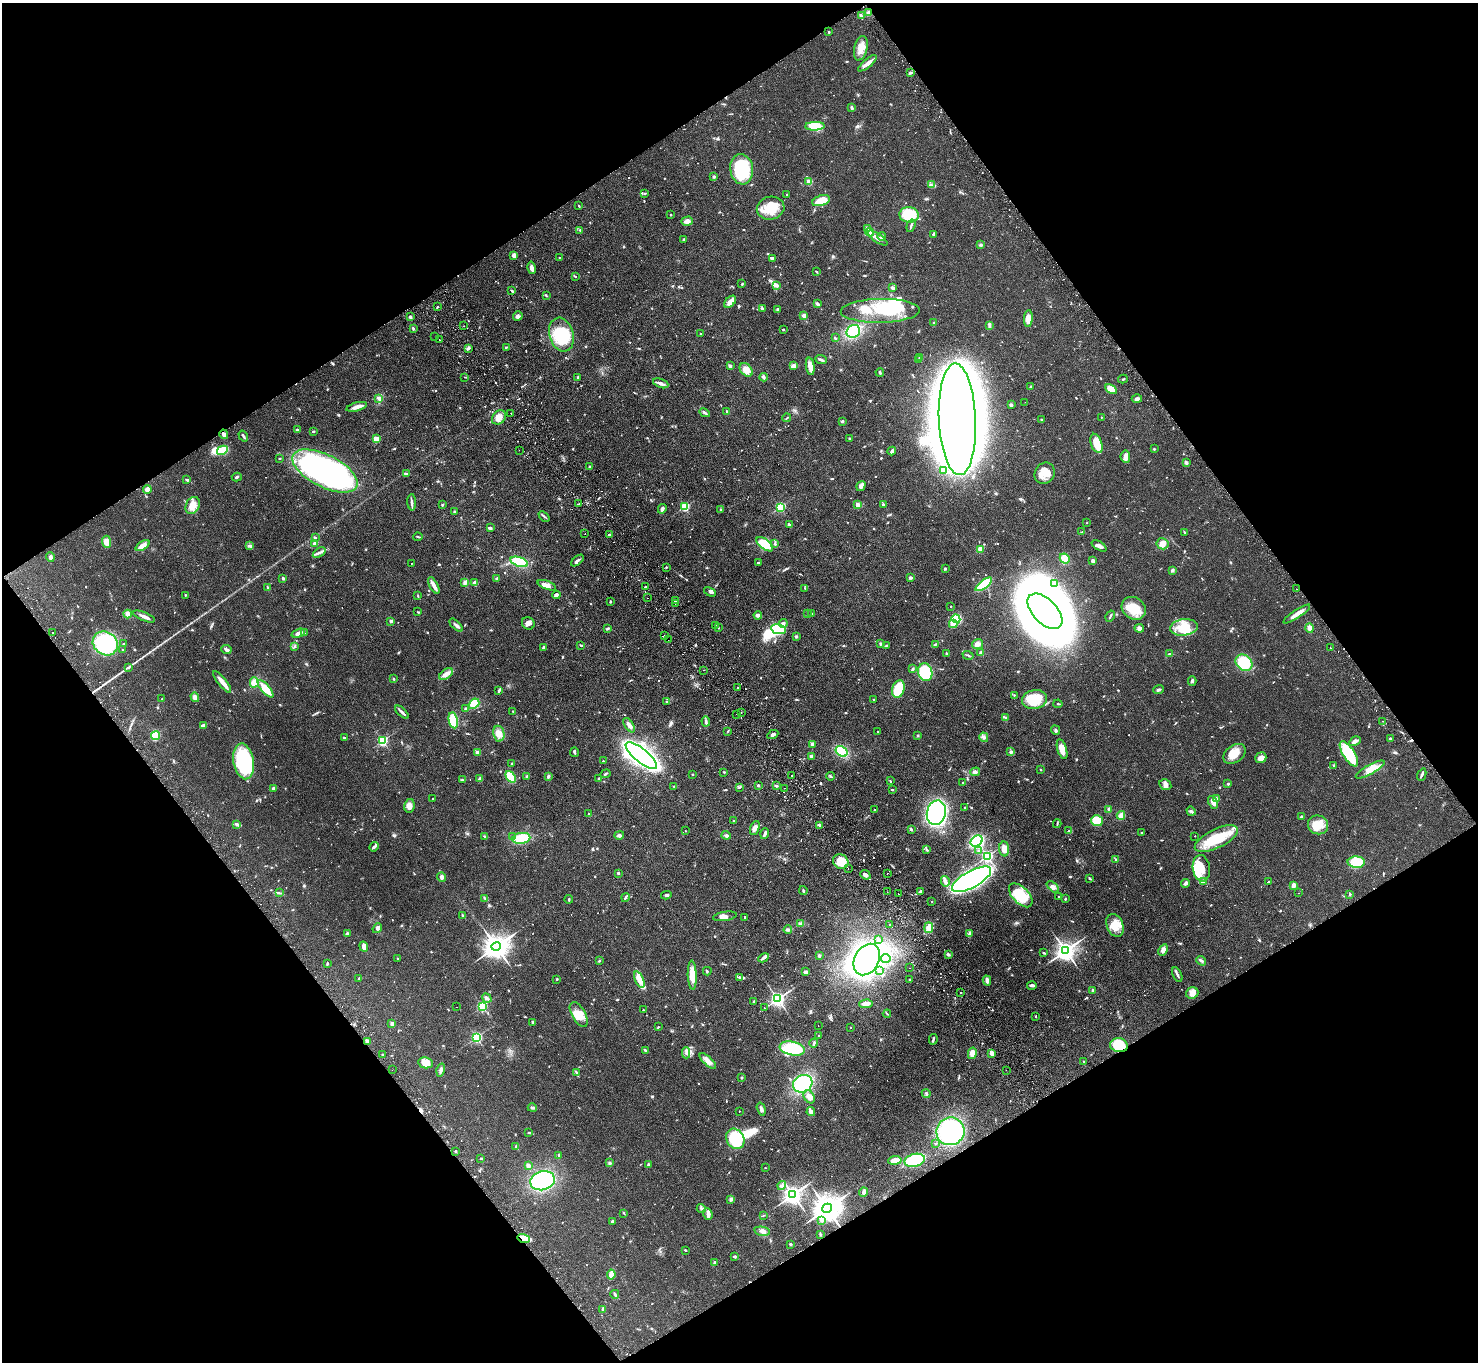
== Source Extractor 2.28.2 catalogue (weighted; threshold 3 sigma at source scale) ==
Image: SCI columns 50-5953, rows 336-5774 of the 6002 x 5970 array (HDU 1 of 3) = the unmasked area's bounding box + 8 px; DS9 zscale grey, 4 x 4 block average (1 PNG px = mean of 4 x 4 image px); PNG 1480 x 1364 px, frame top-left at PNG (2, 3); each listed source drawn as its Kron ellipse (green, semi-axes under 4 px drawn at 4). Shown black and unused: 49% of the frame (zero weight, under 2 of 3 exposures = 3% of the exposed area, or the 3 px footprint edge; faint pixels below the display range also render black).
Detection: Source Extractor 2.28.2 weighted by HDU 2 'WHT'. Background 0.0872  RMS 0.0064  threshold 0.0289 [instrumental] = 3 sigma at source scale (4.5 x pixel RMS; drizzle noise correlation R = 1.50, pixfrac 1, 0.05/0.05 arcsec/px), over >= 5 px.
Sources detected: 1194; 2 too faint to see at this stretch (4 x 4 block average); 20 inside a brighter object's white glare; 46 cosmic-ray / hot-pixel residue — neither listed nor drawn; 14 coinciding with a brighter row at this scale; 54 inside a brighter listed object's ellipse — not listed separately; of the other 1058, all 500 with FLUX_AUTO >= 2.6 (the completeness limit of this list) listed and drawn (558 fainter detections not listed), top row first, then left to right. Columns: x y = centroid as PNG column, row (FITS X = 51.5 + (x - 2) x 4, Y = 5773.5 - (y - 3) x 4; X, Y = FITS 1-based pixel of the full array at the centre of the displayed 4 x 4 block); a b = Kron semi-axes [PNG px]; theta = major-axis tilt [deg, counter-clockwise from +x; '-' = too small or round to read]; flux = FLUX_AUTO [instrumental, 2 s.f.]
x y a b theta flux
869 13 4 3 - 15
861 16 3 2 - 6.1
829 32 2 2 - 9.6
861 48 12 6 76 39
867 63 11 3 41 22
910 73 3 2 - 5.5
851 108 4 2 - 6.4
815 126 10 4 2 81
742 169 15 11 -82 230
714 177 2 2 - 20
809 182 2 2 - 120
931 185 3 2 - 6.2
645 193 3 2 - 3.3
787 195 2 2 - 4.4
821 201 9 5 17 66
579 206 3 2 - 3.1
771 208 14 11 13 84
671 215 2 2 - 4.1
909 215 9 7 -7 130
687 221 6 4 16 14
911 226 6 2 73 6.2
867 228 3 3 - 15
580 230 2 2 - 3.2
869 232 4 3 - 64
933 234 4 3 - 6.3
882 236 4 3 - 7
878 238 12 3 -34 19
684 239 2 2 - 3.1
981 245 3 2 - 3.7
514 255 2 2 - 28
559 257 2 2 - 3.4
772 258 4 2 - 4.6
532 268 6 3 -77 16
817 272 3 2 - 3.2
575 276 3 2 - 3.1
742 284 2 2 - 3.4
777 285 4 3 - 6.8
892 288 4 2 - 8
512 290 3 2 - 4.5
546 296 3 2 - 3.9
730 302 7 4 46 20
817 304 4 2 - 11
437 307 3 2 - 3.4
762 308 3 3 - 4.2
777 310 4 3 - 5.5
880 311 39 12 1 130
518 316 5 4 - 10
804 316 3 3 - 13
410 317 2 2 - 7.7
1028 319 8 4 86 33
934 323 2 2 - 3.3
464 326 2 2 - 3.3
989 326 3 2 - 3.9
413 328 3 2 - 5.5
783 329 2 2 - 4.4
853 331 7 6 - 130
700 334 2 2 - 4.9
561 335 17 12 -73 170
435 337 2 2 - 4.7
835 338 3 2 - 4.3
439 340 2 2 - 13
506 347 2 2 - 2.8
468 348 4 3 - 7.9
920 357 3 2 - 4.8
821 360 6 2 -22 7.7
919 360 3 2 - 4
730 366 4 3 - 6.9
794 366 3 3 - 23
810 366 9 4 -81 28
746 370 7 5 -49 35
880 372 4 2 - 3.9
464 377 2 2 - 2.9
578 377 3 2 - 4.7
763 377 4 3 - 6.3
1123 379 5 2 - 3.8
661 383 8 3 -21 14
1031 387 2 2 - 26
1111 389 6 4 -28 48
379 398 3 2 - 5.9
1137 399 5 4 - 8.4
1025 402 2 2 - 3.1
1011 405 2 2 - 9.2
357 407 10 3 16 23
727 412 3 2 - 4.3
704 413 6 2 -27 8.6
511 414 2 2 - 3.8
499 417 8 6 47 28
1101 417 2 2 - 3.3
787 418 4 2 - 3.3
957 419 56 18 -87 8100
1041 419 2 2 - 3.5
842 421 4 2 - 4.7
297 430 2 2 - 3.9
313 431 3 2 - 4.3
224 434 5 3 - 10
243 436 6 2 -58 7.3
849 438 2 2 - 3.5
376 439 2 2 - 160
1097 443 10 5 -69 61
1154 449 2 2 - 4.4
222 450 6 3 29 93
519 450 2 2 - 2.8
892 451 4 3 - 6.4
1125 457 6 4 -82 15
279 458 3 2 - 2.6
1186 463 4 3 - 7
590 467 2 2 - 14
943 470 2 2 - 5.9
325 471 35 16 -27 1200
1045 473 11 9 60 48
407 474 3 2 - 3.4
237 477 5 2 - 5.6
187 480 3 2 - 6.4
861 486 5 4 - 15
147 489 4 3 - 20
412 502 8 2 -87 8.9
578 504 2 2 - 4.1
883 504 3 2 - 3.8
193 505 9 6 60 32
442 505 3 2 - 4.1
858 505 2 2 - 100
685 507 2 2 - 300
780 507 2 2 - 390
662 509 5 2 - 11
720 509 2 2 - 2.7
454 512 2 2 - 15
544 516 6 2 -42 4.8
1087 523 2 2 - 4.1
789 525 3 2 - 5.8
490 528 4 2 - 6
1082 532 4 2 - 3.4
1184 532 3 2 - 3.2
585 534 2 2 - 29
609 535 2 2 - 17
418 537 4 2 - 4.2
315 538 2 2 - 12
107 542 6 4 -87 27
315 543 2 2 - 27
765 544 10 5 -38 99
775 544 4 2 - 4.5
1162 544 6 5 - 24
143 546 8 3 33 29
250 546 4 2 - 5.9
1099 546 8 3 -33 13
980 549 2 2 - 89
319 553 7 2 34 11
50 557 5 3 - 11
1065 558 5 4 - 44
577 560 7 2 40 7.9
1093 561 2 2 - 52
519 562 9 4 -19 130
758 562 2 2 - 4.5
411 563 2 2 - 12
666 567 3 2 - 2.7
945 569 2 2 - 19
1172 570 2 2 - 29
283 578 2 2 - 19
497 578 3 2 - 3.3
911 578 2 2 - 11
465 582 4 2 - 4.3
475 583 4 3 - 18
984 584 10 4 36 160
1054 584 3 2 - 3.1
434 585 9 3 -61 18
547 585 10 4 -21 23
268 587 3 2 - 2.9
646 587 2 2 - 3.2
805 588 2 2 - 2.8
1296 589 2 2 - 3.3
710 592 6 3 -29 8.2
185 595 2 2 - 6.8
556 595 4 3 - 8.3
418 596 3 2 - 3.2
647 598 2 2 - 4.4
676 601 4 3 - 11
610 602 3 2 - 3
675 603 2 2 - 2.8
951 606 2 2 - 4.4
1134 608 13 10 -36 82
1045 611 22 12 -46 3000
418 612 3 2 - 2.7
807 613 2 2 - 3
812 613 2 2 - 5.3
128 614 4 3 - 22
1297 614 16 3 34 32
758 615 4 3 - 16
144 616 11 3 -23 17
1110 616 6 2 58 4.1
956 619 4 4 - 95
391 621 3 2 - 6.4
528 623 7 6 - 18
783 623 4 3 - 12
953 624 4 3 - 30
456 625 8 2 -44 9.7
715 625 2 2 - 4
1184 627 14 8 6 82
607 628 4 2 - 4.2
718 628 2 2 - 5.1
1139 628 5 3 - 9
1310 628 5 4 - 13
779 629 7 5 -9 160
52 633 2 2 - 3
298 633 7 3 19 15
305 633 2 2 - 2.7
664 635 2 2 - 3.7
796 637 3 3 - 4.6
668 640 2 2 - 4.1
105 643 13 11 -33 370
123 644 2 2 - 5.1
880 644 4 2 - 3.6
935 644 3 2 - 4
977 644 6 5 - 14
581 645 3 2 - 5
295 646 4 2 - 5.6
886 646 3 2 - 2.7
543 647 3 2 - 3.9
1331 648 2 2 - 10
123 650 3 2 - 2.9
226 650 5 3 - 11
946 653 2 2 - 8.5
981 653 2 2 - 48
1169 654 4 2 - 4.7
968 655 6 2 -17 5.6
1244 663 9 7 -42 140
129 668 4 2 - 5.1
912 669 2 2 - 6.3
703 670 2 2 - 2.8
925 672 9 7 -74 140
446 674 7 5 40 21
394 679 3 2 - 3.7
1192 681 4 2 - 7.9
222 682 13 3 -51 35
254 682 5 4 - 31
738 688 2 2 - 16
266 689 11 4 -49 76
898 689 9 6 73 97
499 690 3 2 - 8.4
1159 690 5 3 - 7
1014 695 2 2 - 4.8
195 697 5 4 - 14
162 699 2 2 - 3.3
874 699 2 2 - 6.8
1034 699 12 9 12 130
667 702 3 2 - 3.8
474 704 6 4 41 66
1058 704 4 2 - 4
466 708 3 2 - 4.5
513 711 3 2 - 3.2
402 712 8 2 -43 13
741 712 2 2 - 7.8
737 714 2 2 - 3.3
1005 718 3 2 - 3.9
453 720 8 4 -78 130
706 721 5 3 - 7.2
1382 721 2 2 - 6.7
629 725 8 3 -57 17
203 726 4 2 - 19
1056 730 5 2 - 5.9
728 731 3 2 - 2.7
878 731 2 2 - 4.9
499 734 8 5 -80 28
156 735 4 4 - 100
773 735 6 3 28 12
918 735 3 2 - 3.6
984 737 5 2 - 6.7
344 738 4 2 - 3.8
1390 739 2 2 - 14
382 741 2 2 - 540
1355 741 6 3 30 12
812 744 2 2 - 61
1062 749 10 4 -73 39
841 751 6 4 -33 130
477 752 2 2 - 73
574 752 5 2 - 5.1
1011 752 2 2 - 29
1234 754 12 8 37 53
1349 754 14 6 -58 180
641 755 19 7 -39 1700
811 756 4 3 - 8.8
1261 758 6 5 - 23
243 761 18 10 -79 320
603 761 2 2 - 6.6
512 764 2 2 - 3.1
1334 765 2 2 - 3.4
1370 769 16 4 29 36
1040 770 2 2 - 2.8
724 772 2 2 - 3
975 772 5 3 - 8.5
605 774 5 2 - 3.5
692 774 2 2 - 7
792 775 2 2 - 5.8
1422 775 6 2 66 7.7
527 776 3 3 - 5.7
548 776 2 2 - 10
830 776 4 2 - 3.5
511 777 6 4 -53 78
480 778 3 2 - 6
599 778 2 2 - 5.2
462 780 3 2 - 3
890 781 2 2 - 3.3
963 783 2 2 - 8.5
1228 784 3 2 - 3.7
758 785 2 2 - 17
1165 785 6 5 - 14
674 786 2 2 - 2.7
776 786 2 2 - 5.5
739 787 2 2 - 2.9
273 788 3 2 - 9.8
784 788 2 2 - 4
892 790 2 2 - 3.3
433 799 2 2 - 5.7
1216 799 2 2 - 62
1213 802 6 3 -62 21
409 806 7 5 80 21
965 807 2 2 - 4.4
1109 809 4 2 - 4.4
875 810 2 2 - 9.9
1191 811 5 2 - 5.8
936 813 12 9 76 1100
589 814 2 2 - 4
1121 815 4 3 - 26
1302 817 3 2 - 7.9
734 821 2 2 - 11
1097 821 6 5 - 110
237 824 3 2 - 2.8
1057 824 4 2 - 3.7
820 825 4 2 - 12
1318 825 10 9 - 58
755 828 7 4 68 21
911 829 3 2 - 7
685 831 2 2 - 3
1069 831 4 2 - 5.8
1141 833 2 2 - 3.7
765 834 5 2 - 9.8
619 835 5 3 - 7.4
726 835 4 2 - 6
1195 836 2 2 - 3.4
485 837 2 2 - 2.8
512 837 2 2 - 2.9
521 838 9 5 8 130
1216 839 23 9 26 130
977 841 6 5 - 580
374 847 5 2 - 9.3
926 849 4 2 - 4.1
1004 849 7 5 -86 21
978 851 2 2 - 8.3
987 856 2 2 - 770
1115 859 3 2 - 3
841 862 8 7 - 79
1356 862 9 5 -2 140
1201 868 13 8 -82 55
848 869 2 2 - 7
618 873 2 2 - 18
887 874 2 2 - 4.7
865 875 5 3 - 16
441 877 5 3 - 9.8
1090 878 3 2 - 3.6
971 879 22 8 29 1600
945 881 5 3 - 18
1203 881 4 2 - 7.6
1268 882 2 2 - 890
1186 883 4 3 - 6.3
1293 885 3 3 - 15
1053 887 7 4 -42 14
803 890 4 2 - 4.4
921 891 2 2 - 6.8
887 892 2 2 - 3.1
279 893 4 2 - 4.8
1299 893 2 2 - 3
898 894 2 2 - 12
1350 894 3 3 - 4.4
666 895 5 3 - 6.8
1021 895 15 8 -46 130
625 897 4 2 - 5.4
1059 897 2 2 - 8.7
485 898 3 2 - 3.4
569 899 4 2 - 3.6
1065 899 4 2 - 3.2
932 901 2 2 - 3.5
463 915 3 2 - 3.7
725 916 12 4 8 32
745 917 3 2 - 4.2
800 924 4 3 - 6.4
890 924 2 2 - 3.1
1115 925 12 8 -67 58
377 928 5 3 - 7.6
929 928 5 4 - 30
788 930 4 3 - 6.8
347 933 3 3 - 6.9
970 933 4 3 - 7.2
879 940 3 2 - 3
496 946 5 4 - 4900
364 947 5 4 - 17
1163 950 6 4 62 16
1066 951 3 3 - 2800
1043 952 3 2 - 3.4
948 954 3 3 - 8.2
819 956 2 2 - 22
764 958 5 3 - 9.8
886 958 5 3 - 9.6
398 959 4 2 - 3
867 959 17 12 62 1100
599 961 3 2 - 3.2
1201 961 5 3 - 7.7
327 963 3 2 - 5.7
909 968 2 2 - 5.4
880 970 2 2 - 3.6
707 971 4 2 - 3.7
805 972 3 3 - 8.4
692 975 14 4 -88 49
1177 975 8 2 -63 8.7
740 977 4 2 - 5.9
359 979 2 2 - 5.5
557 979 2 2 - 7.9
639 979 9 4 -66 37
909 980 2 2 - 3.5
987 980 5 2 - 16
1032 985 5 2 - 11
1092 990 2 2 - 4.6
960 993 2 2 - 3.6
1192 993 6 5 - 27
487 998 5 2 - 13
778 999 2 2 - 1500
754 1001 2 2 - 4.9
866 1004 7 4 2 22
482 1006 2 2 - 470
457 1007 2 2 - 3.4
764 1008 2 2 - 2.9
643 1010 2 2 - 4.2
579 1014 14 7 -61 47
887 1014 4 2 - 3.2
1036 1016 2 2 - 3.1
533 1022 2 2 - 18
392 1024 3 2 - 13
818 1026 2 2 - 3.8
658 1027 2 2 - 3.3
850 1028 2 2 - 2.9
819 1036 2 2 - 7.4
476 1037 2 2 - 570
933 1039 5 2 - 6.2
367 1041 3 2 - 19
814 1043 4 2 - 5.2
1119 1045 9 7 -8 110
792 1048 13 7 -10 160
645 1050 3 2 - 4.3
686 1053 5 3 - 9.2
972 1053 6 4 77 24
992 1053 4 3 - 18
382 1054 2 2 - 3
708 1061 10 4 -42 20
1084 1062 3 2 - 2.8
426 1063 7 5 -8 46
392 1070 2 2 - 2.7
441 1070 7 3 75 11
1006 1070 2 2 - 2.9
576 1073 3 2 - 3.4
742 1077 3 2 - 3.6
803 1084 10 8 28 210
926 1093 5 2 - 5.3
809 1097 7 5 -58 19
532 1108 4 3 - 6.5
761 1109 6 3 -74 10
739 1111 2 2 - 3.1
811 1112 4 2 - 29
950 1131 14 13 - 530
529 1133 3 2 - 3.6
735 1139 10 8 -61 170
936 1144 2 2 - 7.6
516 1147 4 2 - 6
456 1151 2 2 - 6.2
559 1155 3 2 - 3.7
481 1158 2 2 - 4.1
895 1160 6 3 8 32
915 1160 10 6 13 200
610 1163 3 3 - 6
648 1165 3 3 - 4.4
528 1166 2 2 - 56
765 1168 2 2 - 3.7
543 1181 12 9 15 350
782 1185 5 3 - 8.8
863 1192 5 3 - 9.3
793 1195 3 3 - 2500
731 1199 4 3 - 7.9
701 1208 5 3 - 7
827 1208 5 4 - 6900
624 1213 3 2 - 2.8
708 1214 6 4 -72 16
763 1215 3 2 - 2.7
612 1221 3 2 - 5.1
822 1221 2 2 - 15
762 1231 8 3 -11 15
820 1234 3 2 - 3
524 1239 6 3 -17 72
790 1244 3 2 - 4.8
685 1250 2 2 - 3.9
734 1257 3 2 - 6.2
715 1263 2 2 - 33
611 1274 5 2 - 44
615 1294 4 2 - 5.6
603 1309 4 2 - 6.2
Overlapping masked pixels (flux is a lower limit): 3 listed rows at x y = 869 13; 1119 1045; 524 1239
Diffuse or blended objects may show on this block-average render without a row.